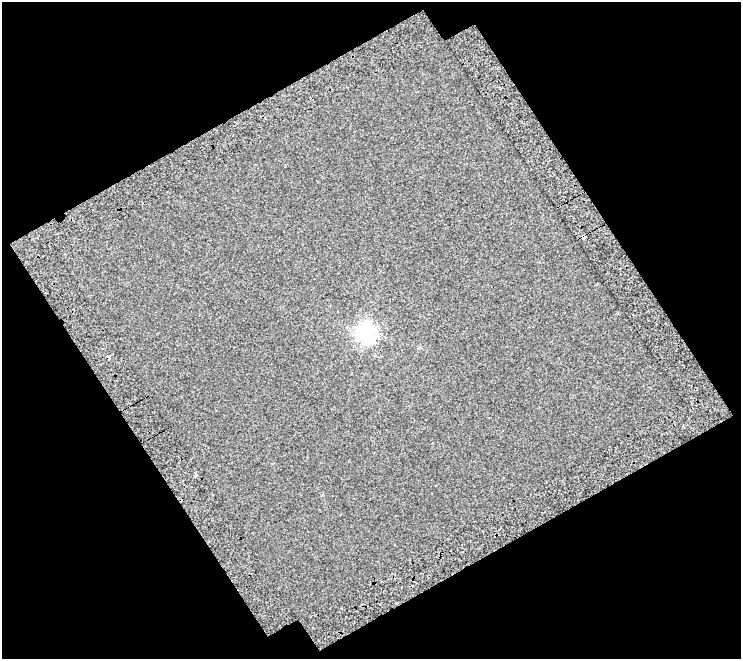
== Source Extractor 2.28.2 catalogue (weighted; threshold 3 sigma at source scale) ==
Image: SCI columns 48-786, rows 83-739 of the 832 x 823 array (HDU 1 of 3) = the unmasked area's bounding box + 8 px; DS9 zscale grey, full resolution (1 PNG px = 1 image px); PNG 743 x 661 px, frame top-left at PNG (2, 2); no overlay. Shown black and unused: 47% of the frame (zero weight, under 3 of 5 exposures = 22% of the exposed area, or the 3 px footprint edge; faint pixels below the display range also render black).
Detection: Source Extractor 2.28.2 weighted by HDU 2 'WHT'. Background 0.026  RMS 0.0095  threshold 0.0426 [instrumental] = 3 sigma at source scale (4.5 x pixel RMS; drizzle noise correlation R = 1.50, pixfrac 1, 0.0396/0.0396 arcsec/px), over >= 5 px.
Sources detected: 3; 1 cosmic-ray / hot-pixel residue — not listed; the other 2 listed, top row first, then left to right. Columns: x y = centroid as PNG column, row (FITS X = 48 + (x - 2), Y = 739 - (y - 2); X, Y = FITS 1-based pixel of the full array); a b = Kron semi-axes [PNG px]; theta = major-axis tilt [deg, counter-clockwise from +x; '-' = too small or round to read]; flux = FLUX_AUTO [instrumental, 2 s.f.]
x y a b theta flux
583 237 5 3 - 14
366 333 7 7 - 390
Overlapping masked pixels (flux is a lower limit): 1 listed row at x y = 583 237